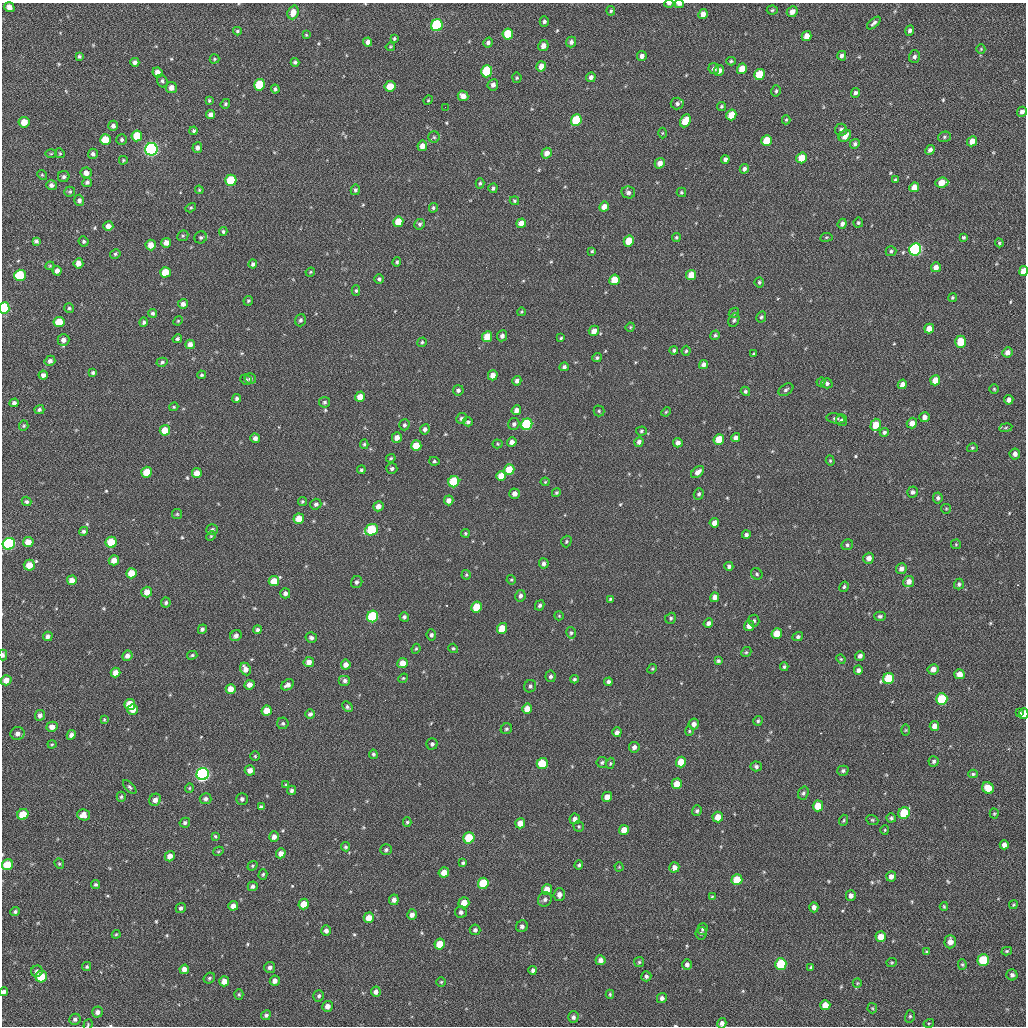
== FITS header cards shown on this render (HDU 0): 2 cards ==
NAXIS1  =                 1024 / length of data axis 1
NAXIS2  =                 1024 / length of data axis 2

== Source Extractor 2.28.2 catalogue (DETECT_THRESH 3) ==
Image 1024 x 1024 px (HDU 0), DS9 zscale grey, 1 PNG px = 1 image px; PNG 1028 x 1028 px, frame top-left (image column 1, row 1024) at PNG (2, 3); each listed source drawn as its Kron ellipse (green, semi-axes under 4 px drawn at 4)
Background 49.5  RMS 11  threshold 31.7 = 3 sigma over >= 5 px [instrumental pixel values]
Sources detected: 558; of the 558, the 500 brightest by FLUX_AUTO listed and drawn (58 fainter detections omitted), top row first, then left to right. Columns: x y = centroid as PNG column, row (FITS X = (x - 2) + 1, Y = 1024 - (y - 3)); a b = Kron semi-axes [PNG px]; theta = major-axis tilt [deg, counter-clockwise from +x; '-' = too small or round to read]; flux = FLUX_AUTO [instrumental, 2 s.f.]
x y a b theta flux
669 4 4 3 - 1600
679 4 5 3 - 3200
9 7 5 4 - 4200
772 10 5 4 - 1000
611 11 5 4 - 1100
293 12 7 5 70 6900
792 12 6 5 - 4400
703 14 5 4 - 4300
544 21 5 4 - 1800
874 23 8 4 41 2100
437 25 6 5 - 83000
237 31 4 3 - 1100
910 31 5 4 - 1900
508 34 5 5 - 25000
306 35 4 4 - 790
807 36 5 4 - 7000
394 39 4 3 - 1100
368 42 4 4 - 2800
571 42 5 5 - 2400
488 43 5 4 - 2000
543 46 5 5 - 4400
390 47 5 4 - 890
981 49 5 4 - 750
79 56 4 4 - 1200
642 56 5 5 - 2900
842 56 5 4 - 2500
914 56 6 5 - 2000
214 59 5 4 - 840
731 61 4 3 - 1000
135 62 4 4 - 2500
295 62 4 4 - 1500
541 66 5 5 - 6000
714 69 6 5 - 2600
742 69 5 4 - 8600
719 70 5 5 - 3600
487 71 6 5 - 51000
158 72 5 5 - 4800
759 74 6 5 - 20000
591 77 5 4 - 2900
517 78 5 4 - 1000
162 81 6 5 - 1600
260 85 6 5 - 29000
493 85 6 5 - 2900
390 86 5 5 - 11000
171 87 5 5 - 4600
275 89 4 4 - 1500
776 91 6 4 74 1300
855 93 5 4 - 2000
463 96 5 5 - 5000
209 100 4 3 - 900
428 100 5 4 - 770
225 104 5 4 - 1100
677 104 6 6 - 2000
722 106 5 4 - 1200
445 107 2 2 - 2700
1022 112 5 4 - 2800
211 115 4 4 - 3700
731 115 5 5 - 12000
576 120 6 5 - 32000
786 120 4 4 - 860
685 121 7 5 63 12000
24 122 5 5 - 8800
113 126 5 5 - 2500
841 130 6 5 - 2500
194 131 4 4 - 1300
662 133 5 3 - 770
137 136 5 5 - 19000
845 136 7 5 42 6300
434 137 6 5 - 1400
944 137 6 5 - 1300
105 140 5 5 - 14000
122 140 5 5 - 1400
767 141 5 5 - 19000
972 141 5 5 - 6400
855 144 5 4 - 1900
422 146 5 5 - 4800
197 148 5 5 - 2700
151 149 6 6 - 260000
930 150 5 4 - 2400
60 153 5 4 - 840
547 153 5 5 - 5100
51 154 6 4 1 850
93 154 5 5 - 1700
802 158 5 5 - 11000
725 159 4 4 - 2300
123 160 4 4 - 880
660 163 5 5 - 4800
744 169 5 4 - 2400
86 173 5 5 - 4200
42 175 5 4 - 890
64 177 6 5 - 1800
231 180 5 5 - 28000
895 180 3 3 - 870
87 182 5 4 - 1700
480 183 5 4 - 1200
942 183 6 5 - 8100
51 185 5 5 - 2600
914 187 5 5 - 6500
493 188 5 4 - 1500
199 190 4 3 - 770
355 190 5 4 - 1400
70 192 5 5 - 1100
628 192 7 6 - 2300
681 192 5 4 - 1000
79 200 5 5 - 2400
514 201 5 4 - 1000
604 207 5 4 - 5500
191 208 6 4 32 890
433 208 5 4 - 1200
398 222 5 5 - 13000
521 223 5 4 - 6900
858 223 5 5 - 1200
420 224 5 5 - 1600
842 224 5 4 - 2600
108 226 5 4 - 4300
223 232 4 3 - 1200
183 236 6 5 - 990
201 237 6 6 - 1600
676 237 4 4 - 1000
826 237 6 3 9 780
963 237 4 4 - 1100
36 241 4 4 - 1700
83 241 5 5 - 1300
629 241 5 5 - 17000
166 243 5 5 - 5100
999 243 4 4 - 930
151 245 5 5 - 7200
915 249 6 5 - 140000
592 251 4 4 - 840
891 251 5 5 - 1400
115 254 5 4 - 1200
397 262 4 4 - 1300
78 263 5 5 - 5100
253 264 4 4 - 1700
50 266 4 4 - 810
936 267 5 5 - 4200
57 271 5 4 - 3700
1023 271 5 4 - 8300
165 272 5 5 - 15000
310 272 5 4 - 750
20 275 6 5 - 39000
691 275 5 5 - 11000
379 279 5 4 - 1500
614 280 5 5 - 15000
759 282 5 4 - 1200
356 291 5 4 - 1100
952 298 4 4 - 980
248 301 5 4 - 1100
183 304 5 5 - 2900
4 308 6 5 - 80000
69 308 5 4 - 1200
521 312 4 3 - 770
152 313 4 4 - 1400
734 313 5 4 - 990
761 317 6 4 63 1400
300 320 6 5 - 1600
734 320 7 5 63 1500
178 321 5 4 - 770
59 322 5 5 - 16000
144 322 5 4 - 1400
630 327 5 4 - 780
929 328 5 4 - 6400
594 331 5 5 - 4600
715 335 5 4 - 1100
502 336 5 5 - 2300
487 337 5 5 - 14000
561 338 4 3 - 900
177 339 5 4 - 1400
63 340 6 6 - 3800
422 342 5 4 - 1100
961 342 6 5 - 15000
190 344 5 4 - 4200
674 350 4 4 - 1200
686 351 5 4 - 1100
1007 352 5 5 - 3400
753 354 3 3 - 830
597 358 5 4 - 1400
50 361 5 5 - 2500
162 362 5 4 - 1400
703 365 5 4 - 2900
564 367 4 4 - 1700
93 373 4 4 - 1200
43 375 5 4 - 2700
202 375 4 4 - 1100
493 375 5 5 - 5700
250 379 6 5 - 1800
246 380 5 5 - 1000
935 380 5 5 - 9600
517 381 5 4 - 2500
821 382 4 4 - 870
827 383 5 5 - 1900
902 384 5 4 - 4200
994 389 5 5 - 960
458 390 5 5 - 1800
786 390 8 5 33 1800
745 391 5 4 - 1200
360 397 5 5 - 8500
237 398 4 4 - 1900
1009 400 5 4 - 2800
325 402 5 5 - 1400
14 403 4 4 - 2000
174 407 5 4 - 830
39 410 5 4 - 1600
516 410 5 4 - 4100
599 411 5 5 - 990
666 412 5 4 - 770
924 417 5 5 - 3500
461 418 6 5 - 1600
835 418 9 5 -8 1600
841 420 5 5 - 1800
468 422 5 4 - 1500
912 423 5 5 - 5100
514 424 6 5 - 1900
527 424 6 5 - 76000
404 425 5 5 - 1500
876 425 6 5 - 12000
24 426 5 4 - 1000
1006 428 6 3 9 820
425 429 5 4 - 2900
165 430 5 5 - 12000
641 431 5 4 - 1100
884 432 4 4 - 1500
397 437 5 5 - 4600
255 438 5 4 - 2800
736 438 4 4 - 3000
719 439 5 5 - 13000
512 442 5 4 - 3500
639 442 5 4 - 2400
678 443 5 4 - 2900
364 444 5 4 - 1100
497 444 5 4 - 830
416 446 5 5 - 15000
972 448 5 4 - 1000
1015 454 5 5 - 3000
391 458 5 4 - 960
434 461 5 4 - 1100
830 461 5 4 - 960
392 468 5 5 - 1800
361 470 4 4 - 1300
509 470 5 5 - 16000
147 472 5 5 - 15000
698 472 7 4 40 3400
197 473 5 5 - 7800
501 476 5 5 - 10000
454 482 6 5 - 43000
545 482 4 4 - 770
912 492 5 5 - 2200
556 493 5 4 - 1000
514 494 5 5 - 3600
699 494 6 5 - 1400
938 498 5 4 - 1800
449 500 5 4 - 4200
27 501 5 4 - 1400
302 501 4 4 - 970
316 504 5 5 - 2100
378 506 5 5 - 4700
946 509 5 4 - 780
177 514 5 5 - 940
299 519 5 5 - 9500
714 523 5 4 - 4200
212 530 6 5 - 1500
372 530 7 5 22 39000
83 531 4 4 - 1400
465 533 4 4 - 880
746 535 4 4 - 1700
211 536 5 4 - 770
566 541 6 5 - 1000
28 542 5 5 - 7600
111 542 5 5 - 22000
9 544 6 6 - 130000
956 544 5 5 - 880
847 545 6 5 - 1600
869 558 5 5 - 4300
114 560 5 5 - 6300
544 563 5 5 - 2200
29 565 5 5 - 10000
729 566 4 4 - 2000
901 569 5 5 - 3100
131 573 5 5 - 13000
757 574 6 5 - 1300
466 575 4 4 - 940
72 580 5 5 - 6100
511 580 5 4 - 830
274 581 5 5 - 11000
909 581 5 5 - 5000
357 582 6 5 - 1900
959 584 5 5 - 1400
844 587 5 4 - 1100
147 592 5 5 - 6800
285 593 5 5 - 2300
520 596 6 5 - 2300
715 597 5 4 - 4100
610 599 4 4 - 820
166 603 5 5 - 1500
540 605 5 4 - 1600
477 607 5 5 - 18000
373 616 6 5 - 56000
559 616 5 4 - 770
880 616 6 4 0 1600
404 617 5 4 - 1700
671 618 6 5 - 1300
754 621 6 5 - 1400
708 623 5 4 - 2200
749 626 5 5 - 4300
502 628 5 5 - 12000
202 629 5 4 - 1700
258 630 4 4 - 1800
571 633 6 4 -76 1400
777 633 5 5 - 11000
236 635 6 5 - 2900
431 635 5 5 - 1600
48 636 5 4 - 2100
798 637 5 4 - 1700
311 638 5 5 - 2000
453 648 5 4 - 1100
416 649 5 4 - 950
746 652 5 4 - 990
3 655 5 3 - 2000
192 655 5 4 - 1100
127 656 5 5 - 3000
860 656 5 4 - 2600
841 659 5 4 - 790
718 661 4 4 - 1300
309 662 5 5 - 4200
402 663 5 5 - 6700
346 665 5 5 - 3800
784 667 4 3 - 1100
245 669 6 5 - 4400
652 669 5 4 - 800
933 669 5 5 - 4800
858 670 5 4 - 2400
115 672 5 4 - 5300
959 674 5 5 - 7000
550 676 6 5 - 1700
403 678 5 4 - 830
574 679 4 4 - 1000
888 679 6 5 - 29000
6 680 5 5 - 5800
345 681 6 5 - 2100
608 682 4 4 - 2300
249 685 5 4 - 3900
288 685 7 5 32 2800
530 686 6 6 - 1800
231 689 5 5 - 6700
942 699 6 5 - 36000
130 704 5 5 - 17000
347 707 6 4 -45 1600
133 709 5 5 - 6400
527 709 5 5 - 7300
267 711 5 5 - 9700
1020 712 3 3 - 3100
310 714 5 4 - 2000
1024 714 5 4 - 13000
40 715 5 5 - 2700
104 719 4 3 - 760
758 721 5 4 - 1000
283 723 6 5 - 1400
694 724 5 5 - 3400
934 726 5 4 - 4900
52 727 5 5 - 5000
506 729 6 5 - 1300
906 730 5 3 - 750
689 731 4 4 - 830
617 732 5 4 - 2700
17 733 7 6 - 3600
71 735 5 4 - 2600
52 744 4 4 - 860
432 744 5 5 - 1700
634 747 5 5 - 2700
373 754 5 4 - 1100
255 756 5 5 - 950
934 761 5 5 - 1600
602 762 5 5 - 1300
681 762 5 5 - 13000
542 763 5 5 - 21000
610 763 6 4 70 960
756 766 6 5 - 1900
250 770 5 5 - 4800
843 771 6 5 - 1700
203 774 6 6 - 260000
973 774 5 4 - 1200
677 784 5 5 - 9600
286 785 4 4 - 1000
130 787 8 4 -47 1400
189 788 5 4 - 910
988 788 6 5 - 14000
291 790 5 4 - 1600
803 793 7 5 70 1600
121 797 5 4 - 1200
607 797 5 4 - 5900
205 799 6 5 - 2100
242 799 5 5 - 2000
155 800 6 5 - 3300
818 806 5 5 - 15000
261 807 4 4 - 1900
697 811 5 4 - 1400
904 813 6 5 - 31000
23 814 6 5 - 14000
994 814 5 4 - 870
84 815 6 5 - 6000
718 817 5 5 - 8000
891 818 5 4 - 1400
575 819 5 5 - 3000
843 820 6 3 70 860
872 820 6 4 -21 1100
407 822 5 4 - 1100
185 823 5 4 - 1700
520 823 5 5 - 6900
579 826 5 5 - 1000
624 830 5 5 - 8300
885 830 5 4 - 790
215 836 3 3 - 920
274 837 5 5 - 3600
469 838 5 5 - 27000
1004 845 4 4 - 4300
346 847 4 4 - 1200
386 850 6 5 - 1600
218 851 5 4 - 810
281 853 5 4 - 5200
170 856 5 5 - 4500
463 863 4 4 - 1300
59 864 5 4 - 1000
8 865 6 5 - 18000
579 865 4 4 - 1100
253 866 5 4 - 880
619 867 4 4 - 780
674 867 5 5 - 3300
444 872 5 5 - 6300
263 874 5 4 - 1000
891 876 5 5 - 3500
737 880 5 5 - 20000
483 883 6 5 - 30000
95 884 4 4 - 1200
253 886 5 4 - 2200
547 890 5 5 - 9500
559 894 6 6 - 3900
851 896 5 5 - 3000
712 897 4 4 - 800
545 899 7 6 - 2100
394 900 5 5 - 3000
464 903 5 5 - 9000
304 904 5 5 - 12000
1013 905 4 4 - 940
233 906 5 4 - 4700
944 906 4 3 - 880
814 907 5 4 - 3300
181 908 5 5 - 1900
15 912 5 4 - 1400
461 912 6 5 - 2100
412 915 5 4 - 3300
369 918 5 5 - 8000
522 926 6 5 - 2400
702 929 5 5 - 1200
475 930 5 5 - 1800
326 931 5 5 - 2700
701 933 6 5 - 1300
116 934 4 3 - 790
881 937 5 5 - 8700
950 942 6 5 - 5100
440 944 5 5 - 16000
1007 951 5 4 - 1100
926 952 4 3 - 800
601 960 5 5 - 3300
983 960 6 5 - 36000
639 962 5 5 - 1100
891 962 5 4 - 840
781 964 6 5 - 36000
962 964 5 4 - 1100
687 965 5 5 - 2500
87 966 5 4 - 1100
270 967 5 5 - 2200
811 968 3 3 - 1300
184 969 5 4 - 4300
533 970 4 4 - 1900
37 971 6 5 - 2200
1012 975 6 5 - 2300
646 976 5 5 - 1700
41 977 6 5 - 25000
209 978 6 5 - 1300
224 981 5 5 - 6100
275 981 5 5 - 3500
441 982 5 5 - 850
857 983 5 4 - 840
4 992 4 4 - 2000
376 992 5 5 - 3000
239 994 5 4 - 1100
610 994 4 3 - 950
319 996 6 5 - 1700
662 998 5 5 - 2300
825 1005 5 5 - 9500
327 1006 5 5 - 4100
872 1008 5 5 - 910
97 1012 5 5 - 2900
266 1015 5 4 - 1600
910 1016 6 5 - 1300
573 1017 5 5 - 1800
75 1019 6 5 - 1900
722 1023 5 4 - 2600
929 1023 5 3 - 780
88 1025 6 4 71 860
At the frame edge (FLAGS 8, measured only in part): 12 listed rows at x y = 669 4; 679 4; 1023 271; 4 308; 9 544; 3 655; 1024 714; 8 865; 4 992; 97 1012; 722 1023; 88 1025
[58 fainter detections neither listed nor drawn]